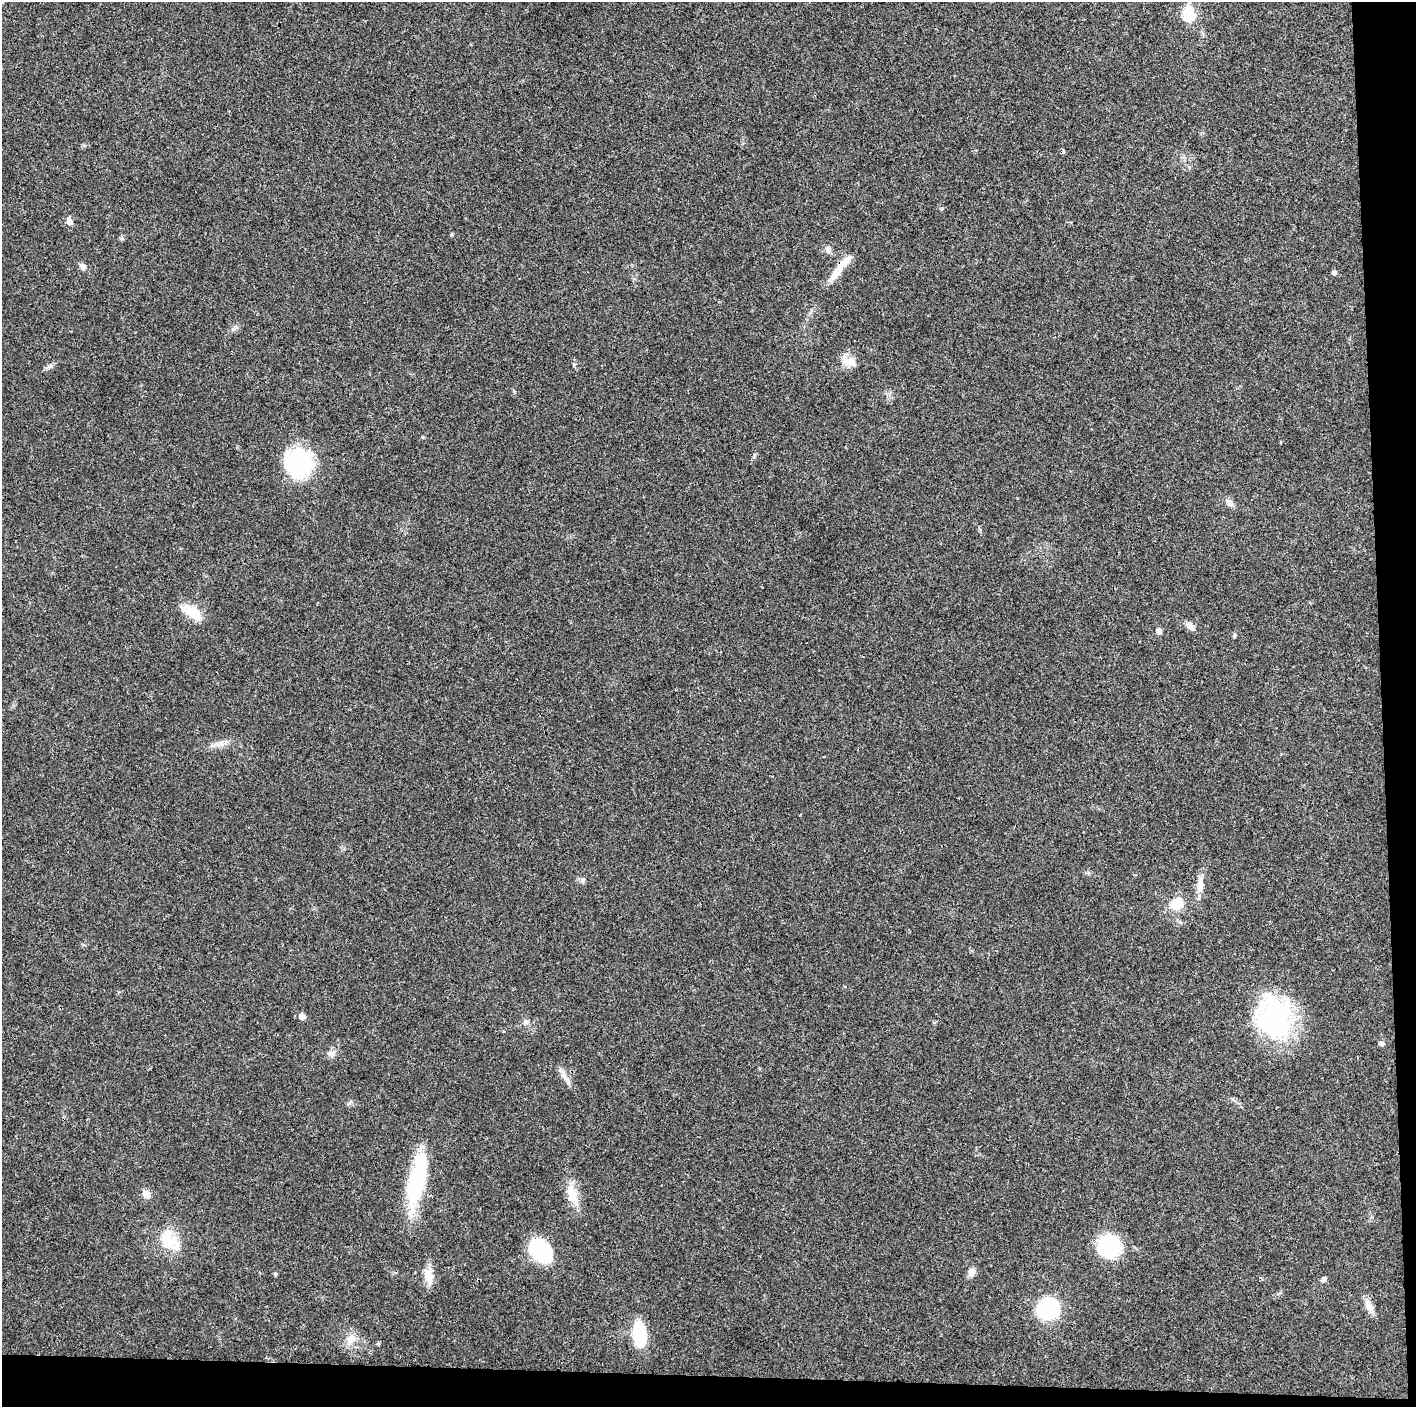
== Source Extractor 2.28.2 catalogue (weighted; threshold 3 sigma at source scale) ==
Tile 9 of 3 x 3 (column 3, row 3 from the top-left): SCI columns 2829-4242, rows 6-1410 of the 4244 x 4222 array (HDU 1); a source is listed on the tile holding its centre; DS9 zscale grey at full resolution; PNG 1418 x 1409 px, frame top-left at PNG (2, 2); no overlay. Shown black and unused: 5% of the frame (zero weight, under 3 of 4 exposures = <1% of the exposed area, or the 3 px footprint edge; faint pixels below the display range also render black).
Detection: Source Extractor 2.28.2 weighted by HDU 2 'WHT'; one run over the whole footprint, this tile lists its part. Background 0.0193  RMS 0.0039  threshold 0.0177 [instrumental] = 3 sigma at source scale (4.5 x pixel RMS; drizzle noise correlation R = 1.50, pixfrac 1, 0.05/0.05 arcsec/px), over >= 5 px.
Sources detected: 40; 1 inside a brighter object's white glare — not listed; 1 inside a brighter listed object's ellipse — not listed separately; the other 38 listed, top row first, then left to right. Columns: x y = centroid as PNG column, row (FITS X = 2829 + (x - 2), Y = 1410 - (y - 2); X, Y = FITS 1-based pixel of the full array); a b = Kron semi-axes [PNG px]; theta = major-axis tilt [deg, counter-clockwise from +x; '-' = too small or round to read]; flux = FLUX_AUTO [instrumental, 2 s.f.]
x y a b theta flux
1188 14 7 6 - 36
69 221 10 7 -65 1.5
828 250 11 5 -72 1.2
83 266 10 7 -50 1.6
837 271 34 9 52 6.1
1334 273 5 5 - 1.1
850 362 19 12 -3 4.6
50 366 10 5 27 1.1
298 464 38 31 -87 29
1230 503 10 8 -56 1.6
193 613 28 12 -40 7.7
1190 626 13 7 -49 1.9
1159 631 10 6 -50 1.1
1234 636 7 3 90 0.53
583 879 7 6 - 0.85
1200 886 23 9 85 4
1177 904 12 10 22 8.9
302 1016 5 5 - 3.3
1273 1017 50 41 -77 51
525 1022 8 5 21 1
1381 1043 6 6 - 0.91
332 1054 7 6 - 1.3
564 1076 12 6 -44 2.2
417 1180 62 18 78 33
146 1194 10 8 -31 2.7
572 1195 29 13 -71 7.6
168 1239 26 21 -54 13
1109 1246 18 17 - 34
540 1250 28 19 -51 21
972 1272 9 8 - 2.5
275 1274 5 4 - 0.47
428 1276 21 11 -76 5.2
1323 1279 7 5 60 1
1369 1306 17 9 -58 3.3
1048 1308 23 21 27 26
639 1334 22 12 -86 20
351 1339 16 11 60 4.3
378 1344 6 3 -19 0.45
Unlisted compact peaks at least as high as the median listed source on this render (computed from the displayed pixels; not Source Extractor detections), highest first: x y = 574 364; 451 235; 942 208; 349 1103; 423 437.